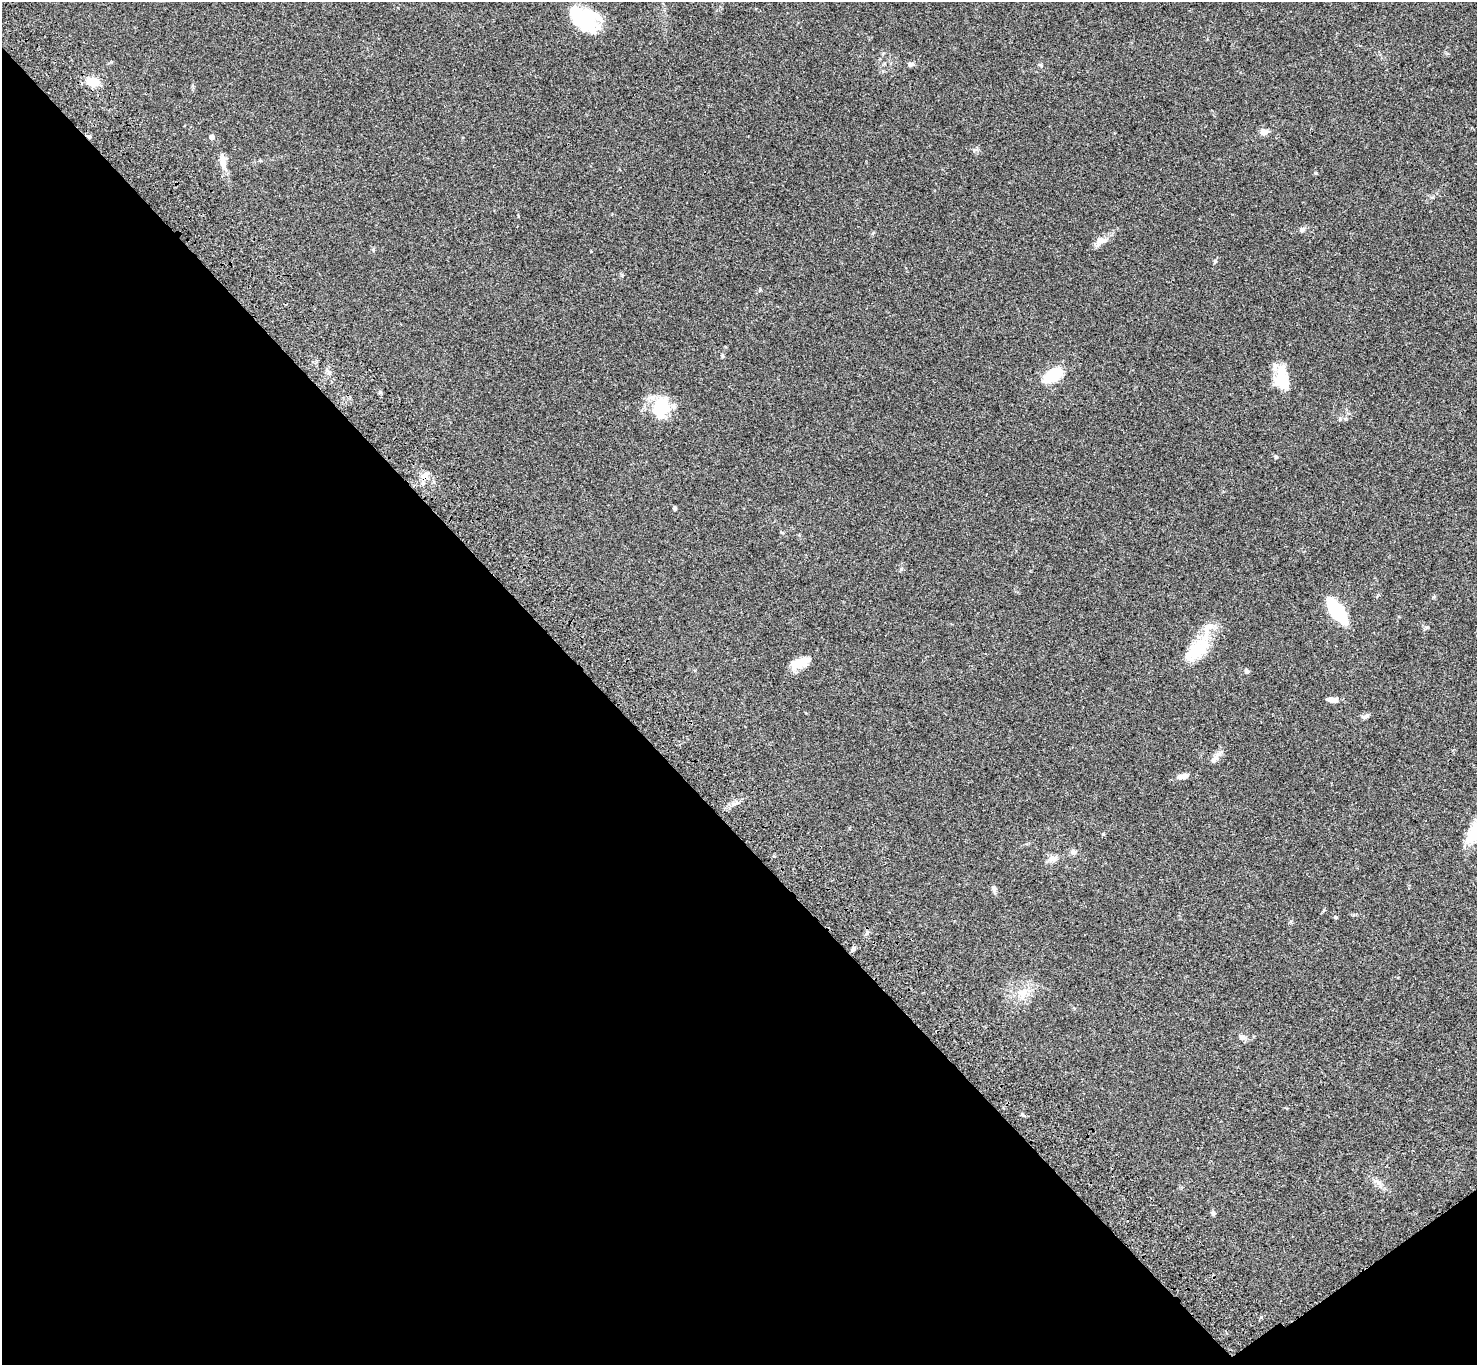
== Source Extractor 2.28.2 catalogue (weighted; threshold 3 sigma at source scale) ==
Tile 14 of 4 x 4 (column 2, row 4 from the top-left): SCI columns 1577-3051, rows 390-1752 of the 6117 x 6091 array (HDU 1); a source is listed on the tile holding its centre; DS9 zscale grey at full resolution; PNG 1479 x 1367 px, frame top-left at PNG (2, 2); no overlay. Shown black and unused: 41% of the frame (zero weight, under 3 of 4 exposures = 6% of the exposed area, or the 3 px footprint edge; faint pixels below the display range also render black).
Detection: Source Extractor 2.28.2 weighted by HDU 2 'WHT'; one run over the whole footprint, this tile lists its part. Background 0.0469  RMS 0.0052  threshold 0.0234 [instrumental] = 3 sigma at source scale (4.5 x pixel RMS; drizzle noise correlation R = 1.50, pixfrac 1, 0.05/0.05 arcsec/px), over >= 5 px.
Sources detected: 48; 1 inside a brighter object's white glare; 1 cosmic-ray / hot-pixel residue — not listed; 4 inside a brighter listed object's ellipse — not listed separately; the other 42 listed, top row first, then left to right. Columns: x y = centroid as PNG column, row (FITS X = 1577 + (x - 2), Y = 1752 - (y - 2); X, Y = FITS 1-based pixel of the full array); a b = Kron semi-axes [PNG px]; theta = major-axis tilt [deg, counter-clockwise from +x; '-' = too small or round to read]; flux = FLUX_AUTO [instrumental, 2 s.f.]
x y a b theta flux
584 19 34 20 -32 31
911 64 7 6 - 1.4
1040 65 6 5 - 0.66
93 82 11 8 -12 10
1264 132 9 8 - 3.2
212 137 5 4 - 2.4
223 162 22 8 -82 5.2
1302 230 8 6 42 1.5
1101 240 19 11 17 4.2
1215 261 6 5 - 0.83
722 356 5 4 - 0.62
329 372 7 7 - 1.7
1053 376 13 8 32 31
1281 376 26 16 77 14
380 392 5 5 - 0.82
661 407 29 21 78 18
1340 419 6 5 - 0.89
1276 456 5 5 - 0.77
424 476 11 9 38 3.6
675 508 5 4 - 0.9
782 533 6 3 -19 0.48
1337 611 24 9 -53 36
1199 648 37 20 54 20
800 661 18 15 55 6.1
1247 671 6 5 - 1.2
1332 700 12 5 -4 3.9
1365 716 10 5 21 1.7
1215 758 22 7 54 3.2
1183 776 16 6 9 3.2
1473 833 30 14 67 12
1103 834 5 4 - 0.49
1073 852 7 7 - 2.1
1052 859 13 9 17 3.5
994 889 11 5 -82 1.7
1324 910 6 3 70 0.51
1336 917 6 4 -27 0.63
853 948 9 4 62 1
1023 993 19 12 57 7.7
1242 1037 11 7 -26 2
1023 1115 8 4 -45 0.76
1379 1183 11 6 -31 2.3
1213 1213 7 5 -90 0.91
Overlapping masked pixels (flux is a lower limit): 1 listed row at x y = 424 476
Isophote crosses this tile's border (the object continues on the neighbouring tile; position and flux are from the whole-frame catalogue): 1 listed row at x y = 1473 833
Unlisted compact peaks at least as high as the median listed source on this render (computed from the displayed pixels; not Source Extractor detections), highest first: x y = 901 569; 1427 627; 1261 1317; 1433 597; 622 275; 518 216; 373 250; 760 290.